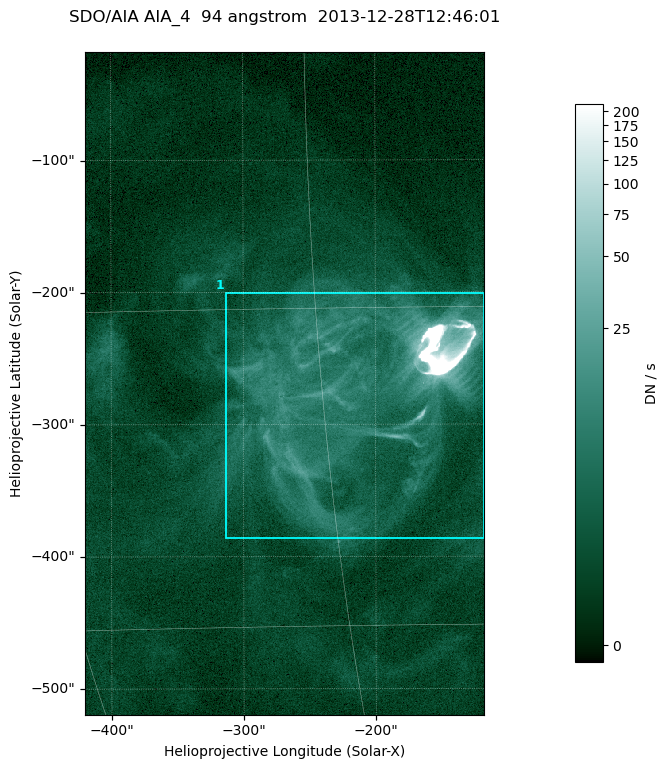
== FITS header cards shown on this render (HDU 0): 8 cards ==
TELESCOP= 'SDO/AIA '
INSTRUME= 'AIA_4   '
WAVELNTH=                   94
WAVEUNIT= 'angstrom'
DATE-OBS= '2013-12-28T12:46:01.12'
CTYPE1  = 'HPLN-TAN'
CTYPE2  = 'HPLT-TAN'
BUNIT   = 'DN / s  '

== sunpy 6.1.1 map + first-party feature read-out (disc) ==
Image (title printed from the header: SDO/AIA AIA_4  94 angstrom  2013-12-28T12:46:01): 503 x 835 px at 0.6 arcsec/px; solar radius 976 arcsec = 1626 px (partial field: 5.1% of the solar disc is inside the frame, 100% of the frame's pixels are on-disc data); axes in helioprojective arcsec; data unit DN / s (BUNIT, on the colour bar)
Orientation: roll -0.137 deg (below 1 deg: not rotated)
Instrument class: DISC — disc imager (sunpy class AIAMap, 94 A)
Bright regions (active regions / flare kernels): reference = the on-disc median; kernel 5 px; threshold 5 sigma = 6.23 DN / s over a disc level ~1.74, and >= 1.15x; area >= 420 px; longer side >= 6 px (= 3.6 arcsec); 1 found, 1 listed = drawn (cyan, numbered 1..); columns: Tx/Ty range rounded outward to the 2 arcsec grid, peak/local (2 s.f.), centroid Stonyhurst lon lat
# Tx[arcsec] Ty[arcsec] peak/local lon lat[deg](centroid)
1 -314..-116 -386..-200 761 -13 -19